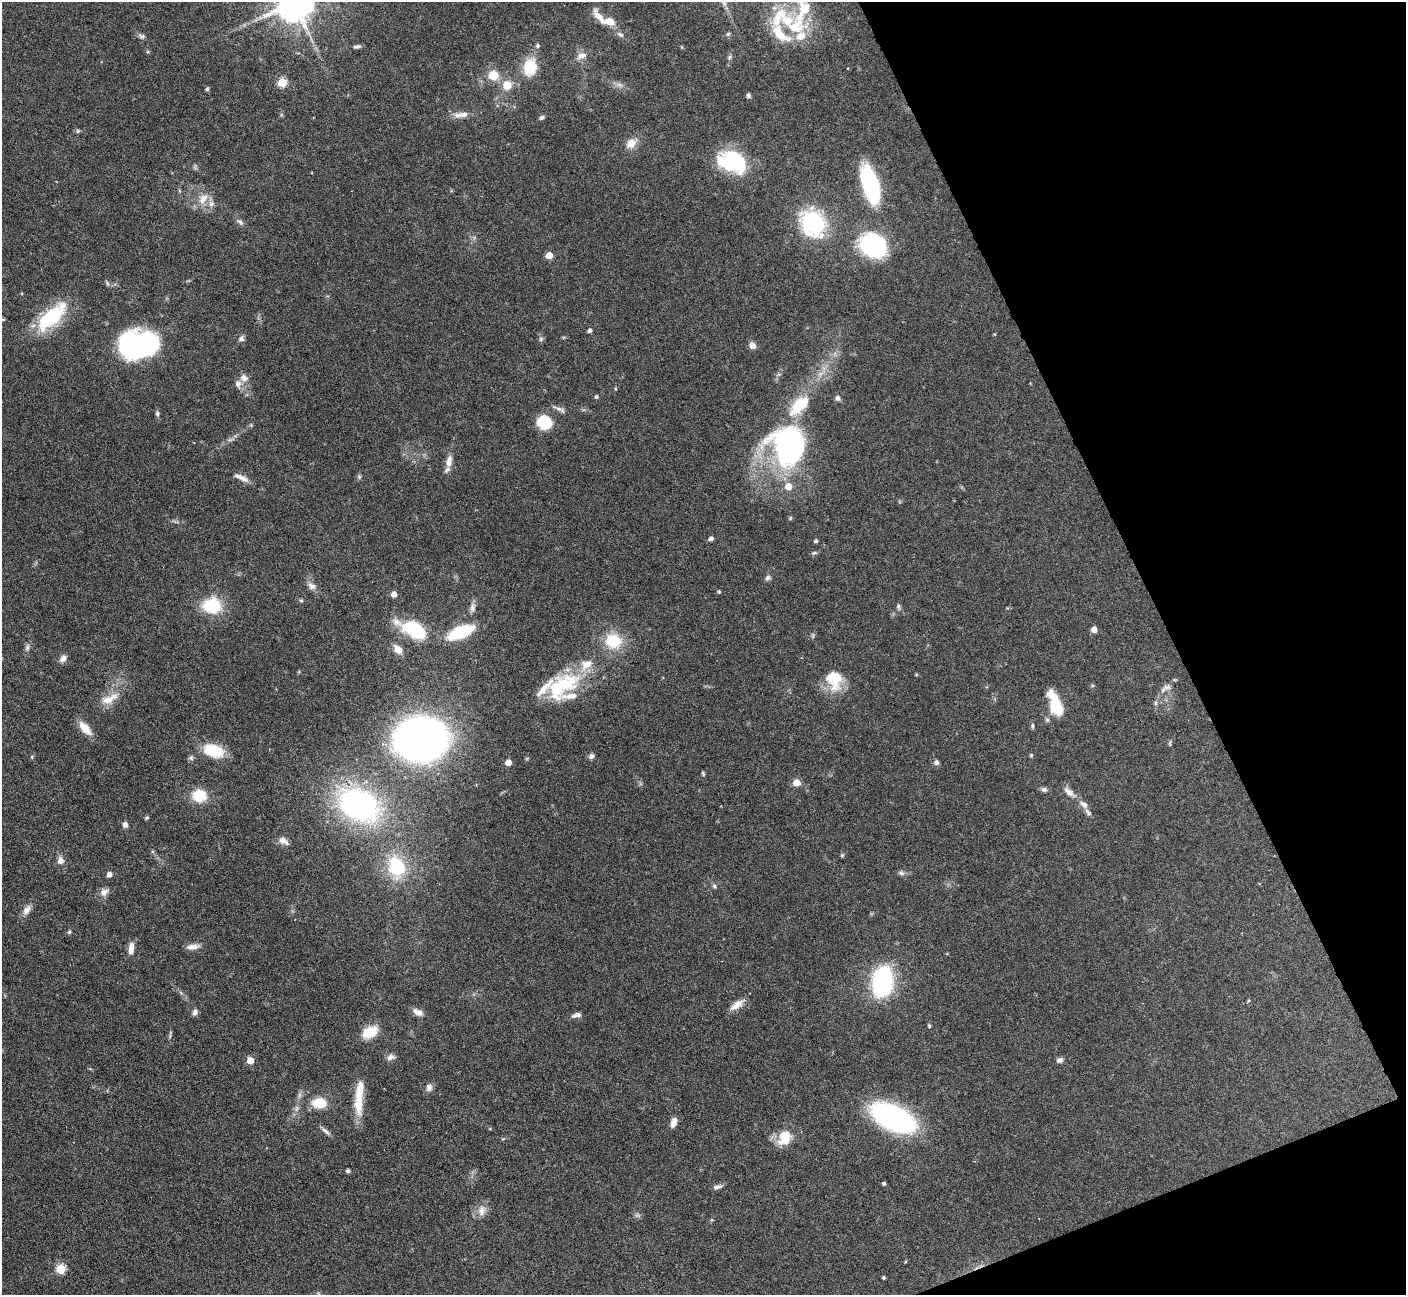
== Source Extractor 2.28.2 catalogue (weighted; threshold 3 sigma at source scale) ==
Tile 12 of 4 x 4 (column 4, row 3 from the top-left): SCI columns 4211-5614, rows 1577-2869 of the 5616 x 5604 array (HDU 1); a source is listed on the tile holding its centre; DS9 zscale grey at full resolution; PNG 1408 x 1297 px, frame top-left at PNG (2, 2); no overlay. Shown black and unused: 19% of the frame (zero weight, under 4 of 7 exposures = <1% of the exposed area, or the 3 px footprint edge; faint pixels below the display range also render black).
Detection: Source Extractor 2.28.2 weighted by HDU 2 'WHT'; one run over the whole footprint, this tile lists its part. Background 0.0658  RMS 0.0029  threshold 0.0118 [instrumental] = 3 sigma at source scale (4.09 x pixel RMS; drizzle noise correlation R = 1.36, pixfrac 0.8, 0.05/0.05 arcsec/px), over >= 5 px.
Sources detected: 151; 1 too faint to see at this stretch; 2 inside a brighter object's white glare — not listed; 19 inside a brighter listed object's ellipse — not listed separately; the other 129 listed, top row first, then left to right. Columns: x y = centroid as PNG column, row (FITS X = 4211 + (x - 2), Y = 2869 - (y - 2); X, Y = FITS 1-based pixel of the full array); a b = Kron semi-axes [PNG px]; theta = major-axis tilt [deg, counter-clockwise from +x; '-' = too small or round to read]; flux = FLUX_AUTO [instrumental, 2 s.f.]
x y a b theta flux
295 2 11 10 - 860
609 22 14 8 -16 3.1
796 26 30 23 43 13
620 34 11 6 -32 0.87
728 34 6 5 - 0.41
142 36 10 6 -32 0.78
357 46 10 4 10 0.71
538 46 5 5 - 0.47
581 56 14 8 22 1.7
729 57 7 5 48 0.51
530 67 14 11 83 9
493 75 13 11 9 4.7
282 82 5 5 - 15
507 85 11 10 - 3.7
207 89 5 4 - 0.42
748 95 6 5 - 0.57
458 115 14 7 -1 1.6
541 117 7 5 43 0.56
78 131 6 5 - 0.45
631 143 11 9 35 3.1
732 161 28 20 -36 21
870 185 37 14 -73 33
203 199 17 11 56 3.4
240 222 11 6 -43 0.88
813 223 22 18 -65 32
873 244 25 24 - 28
549 255 5 5 - 5.6
107 283 8 4 -64 0.51
52 317 42 17 42 18
3 319 5 3 - 0.25
590 331 4 4 - 0.85
241 338 8 7 - 0.85
541 339 7 5 48 0.52
752 345 9 7 -52 1.4
137 346 35 25 5 49
244 378 12 9 -43 1.7
596 397 5 4 - 0.47
838 398 6 6 - 0.91
799 405 38 18 45 12
559 409 15 5 -10 1.1
157 413 6 5 - 0.57
544 422 16 15 - 7.5
251 425 5 5 - 0.36
789 446 41 34 -76 61
448 463 9 8 - 1.4
241 477 22 6 -25 1.9
359 477 7 4 -90 0.43
711 539 5 4 - 0.99
816 541 4 4 - 0.55
814 553 8 5 8 0.5
768 578 7 6 - 0.75
312 586 11 9 -29 1.5
719 592 4 4 - 0.39
394 594 5 4 - 2.3
301 600 6 4 -2 0.37
212 605 20 16 -2 12
898 606 8 5 -74 0.6
472 607 13 7 83 1.3
1094 629 5 4 - 3.1
415 630 28 16 -29 16
461 632 21 9 23 17
613 641 17 15 -10 9.8
27 647 10 5 77 0.8
398 649 10 7 -49 2.9
63 658 10 7 58 1.3
916 674 4 3 - 0.25
834 680 26 20 -81 7.7
562 686 49 25 36 18
1167 687 13 6 8 1.2
108 700 21 11 9 3.5
1156 703 6 4 90 0.46
1056 704 27 10 -67 9.6
1047 720 6 5 - 0.47
1032 726 7 5 89 0.53
85 728 21 9 -48 3.3
421 739 31 25 6 200
1170 743 9 3 86 0.37
214 750 24 14 -14 8.4
1031 755 4 4 - 0.3
591 756 8 6 71 0.76
32 757 5 3 - 0.27
191 758 7 6 - 0.6
508 762 4 4 - 4.2
936 762 7 6 - 0.69
703 773 6 4 -65 0.39
796 783 5 5 - 5.7
1044 790 8 6 -2 0.72
1069 792 16 8 -45 1.9
199 796 10 9 - 9.8
1084 804 13 7 -42 1.6
359 805 50 35 -28 57
147 818 6 4 28 0.37
125 825 7 6 - 0.96
283 841 14 8 -32 1.4
842 855 5 5 - 0.38
60 861 8 6 -76 1.8
396 867 25 20 -71 15
901 873 8 6 -17 0.74
109 874 5 4 - 2
714 886 6 5 - 0.51
104 892 12 8 30 1.6
27 910 15 8 57 1.8
69 932 5 5 - 0.46
192 947 17 6 6 1.8
131 948 14 6 83 2.2
882 982 26 17 81 36
1249 1000 5 3 - 0.31
737 1004 21 8 34 2.4
195 1012 7 6 - 1.1
418 1012 14 7 -28 1.7
576 1015 12 5 15 1.2
929 1026 5 3 - 0.34
369 1032 16 10 27 6.6
391 1057 10 8 19 1.1
250 1060 5 5 - 4.3
1060 1060 9 6 22 0.91
429 1087 9 8 - 1.2
320 1103 14 10 -2 6.5
359 1103 32 12 -89 6.2
893 1117 27 13 -25 95
674 1122 12 7 70 1.8
326 1131 14 5 -40 1
785 1138 19 15 59 5.7
348 1171 5 4 - 0.48
884 1184 4 3 - 0.5
717 1187 12 5 19 0.96
481 1211 15 9 87 2.2
61 1269 5 5 - 16
884 1278 3 3 - 0.36
Isophote crosses this tile's border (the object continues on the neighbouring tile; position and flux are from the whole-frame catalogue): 1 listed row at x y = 295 2